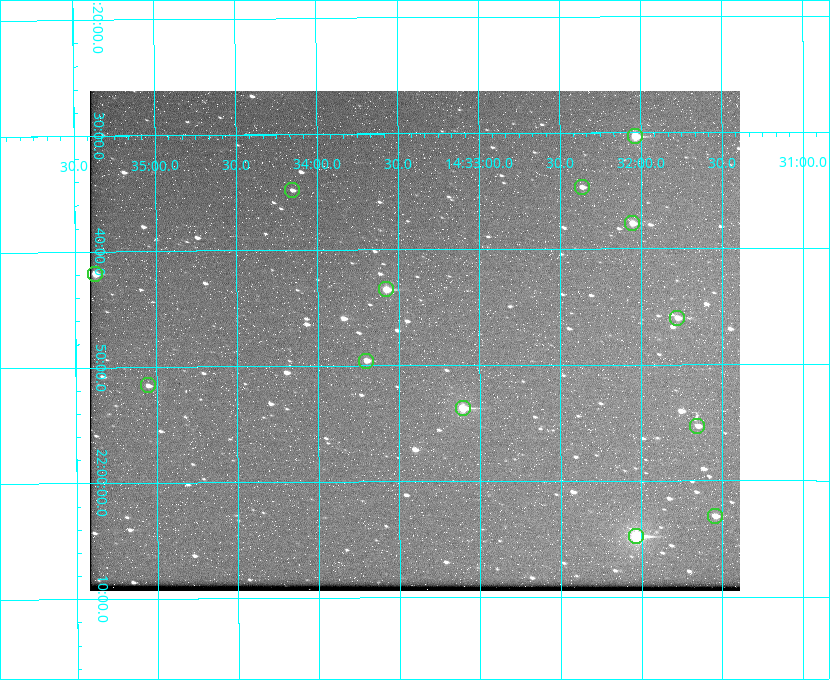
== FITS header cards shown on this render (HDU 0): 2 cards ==
NAXIS1  =                  650 / Width of table row in bytes
NAXIS2  =                  500 / Number of rows in table

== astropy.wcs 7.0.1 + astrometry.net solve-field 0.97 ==
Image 650 x 500 px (HDU 0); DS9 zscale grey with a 90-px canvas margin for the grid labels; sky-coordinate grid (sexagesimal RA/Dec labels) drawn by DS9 from the SOLVED WCS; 13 Tycho-2 reference stars matched to detected sources circled (green)
Header WCS: none
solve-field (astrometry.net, Tycho-2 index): SOLVED blind (the file carries no WCS)
Solved WCS: RA---TAN-SIP/DEC--TAN-SIP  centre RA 14:33:24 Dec +21:48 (218.35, +21.80 deg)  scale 5.17 arcsec/px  FOV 56.0' x 43.1'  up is -180 deg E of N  parity flipped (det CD > 0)
(file carries no celestial WCS; the grid is the blind solution)
Tycho-2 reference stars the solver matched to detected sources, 13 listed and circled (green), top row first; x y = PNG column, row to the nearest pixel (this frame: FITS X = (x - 90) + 1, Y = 500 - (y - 91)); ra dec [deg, ICRS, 3 dp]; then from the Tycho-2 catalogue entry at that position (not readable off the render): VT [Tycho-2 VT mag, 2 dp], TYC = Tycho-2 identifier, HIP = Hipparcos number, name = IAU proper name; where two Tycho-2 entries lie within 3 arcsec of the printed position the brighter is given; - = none
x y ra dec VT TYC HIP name
635 136 218.009 +21.506 9.86 1482-261-1 71070 -
582 187 218.091 +21.578 11.86 1482-488-1 - -
292 190 218.538 +21.580 12.32 1482-583-1 - -
632 223 218.013 +21.630 10.90 1482-192-1 - -
95 274 218.844 +21.699 10.65 1483-208-1 - -
386 289 218.394 +21.724 10.38 1482-83-1 - -
677 318 217.944 +21.766 11.64 1482-281-1 - -
366 361 218.426 +21.826 11.53 1482-602-1 - -
148 385 218.763 +21.860 11.96 1483-381-1 - -
463 408 218.276 +21.895 9.80 1482-882-1 - -
697 426 217.914 +21.922 12.06 1482-114-1 - -
715 516 217.886 +22.051 11.56 1482-538-1 - -
636 536 218.009 +22.080 8.78 1482-606-1 71072 -